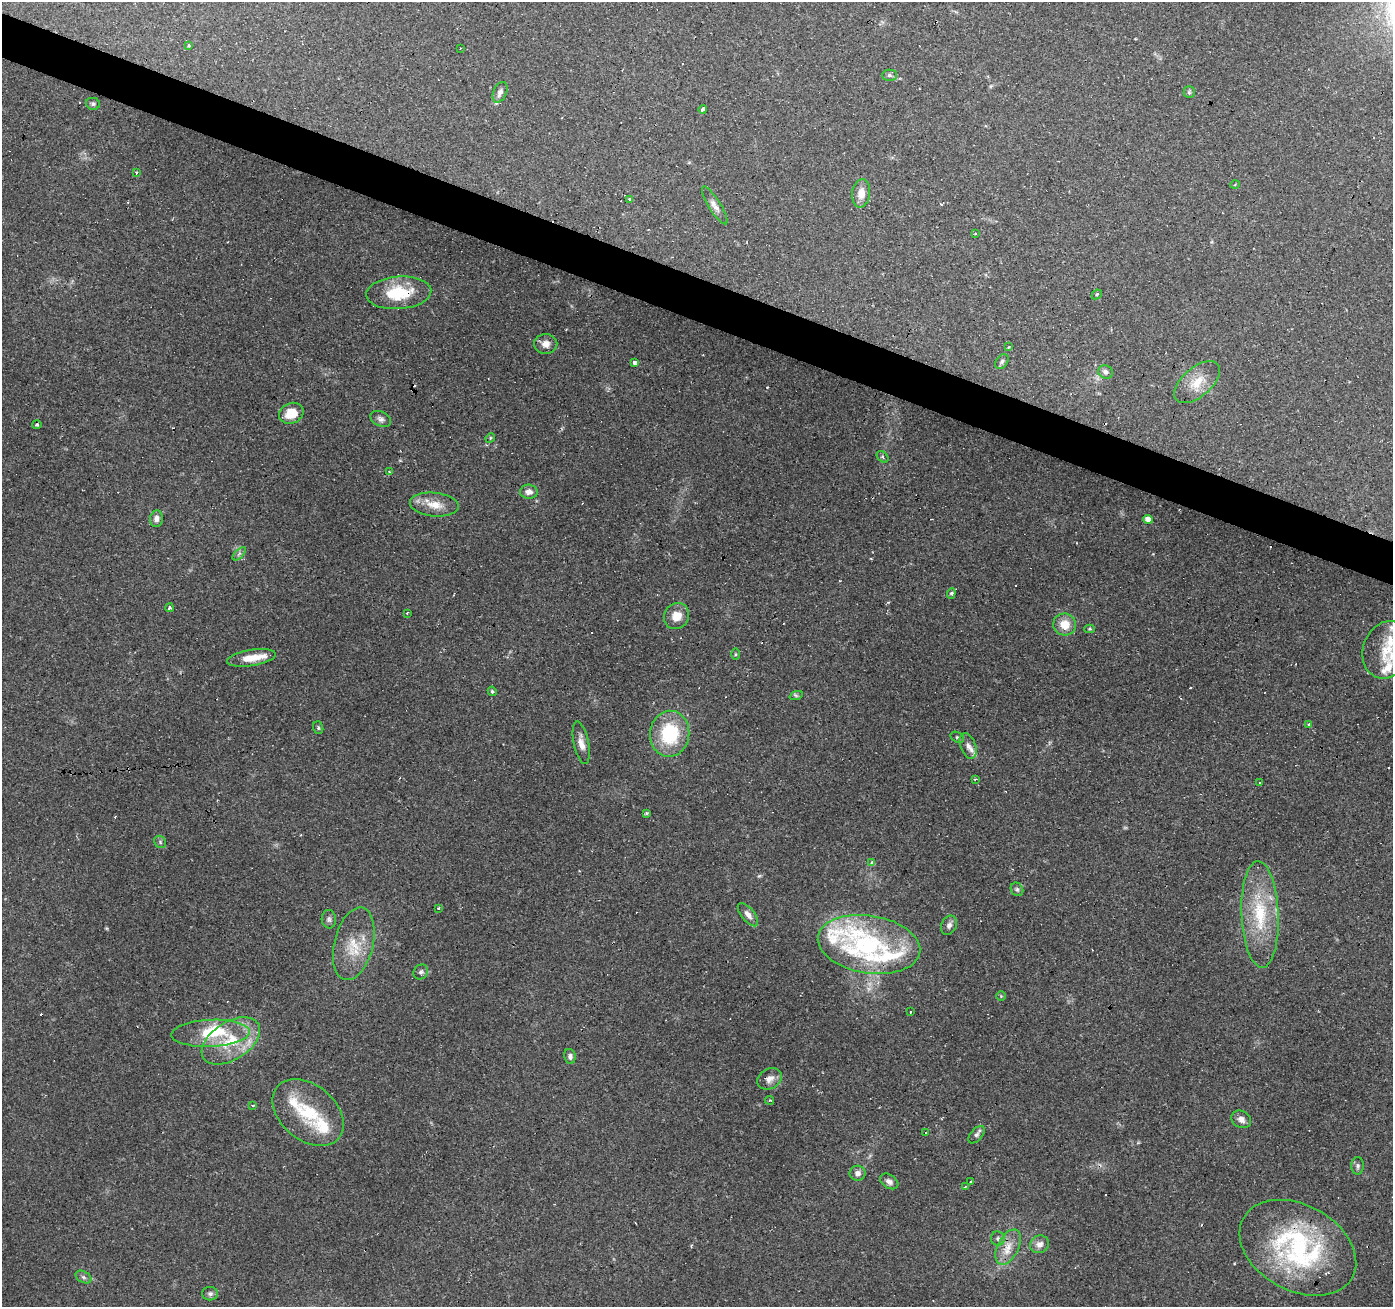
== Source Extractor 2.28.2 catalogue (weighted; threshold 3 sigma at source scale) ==
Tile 11 of 4 x 4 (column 3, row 3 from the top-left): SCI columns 2787-4177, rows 1577-2881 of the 5568 x 5698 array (HDU 1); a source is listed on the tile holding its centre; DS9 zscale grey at full resolution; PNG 1395 x 1309 px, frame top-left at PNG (2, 2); each listed source drawn as its Kron ellipse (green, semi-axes under 4 px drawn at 4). Shown black and unused: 3% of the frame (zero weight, under 2 of 3 exposures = <1% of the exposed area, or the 3 px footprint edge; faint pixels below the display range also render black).
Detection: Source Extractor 2.28.2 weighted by HDU 2 'WHT'; one run over the whole footprint, this tile lists its part. Background 0.27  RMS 0.0078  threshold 0.0351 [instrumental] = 3 sigma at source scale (4.5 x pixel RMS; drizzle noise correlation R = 1.50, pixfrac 1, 0.0396/0.0396 arcsec/px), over >= 5 px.
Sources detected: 114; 1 too faint to see at this stretch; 1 inside a brighter object's white glare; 13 cosmic-ray / hot-pixel residue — neither listed nor drawn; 13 inside a brighter listed object's ellipse — not listed separately; the other 86 listed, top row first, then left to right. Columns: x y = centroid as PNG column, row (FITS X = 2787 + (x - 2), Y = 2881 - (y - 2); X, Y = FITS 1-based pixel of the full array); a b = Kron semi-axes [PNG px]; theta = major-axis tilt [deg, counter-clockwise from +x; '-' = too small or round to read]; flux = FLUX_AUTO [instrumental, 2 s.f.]
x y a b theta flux
189 45 4 3 - 1.3
460 48 2 2 - 0.62
889 75 7 5 1 1.8
500 92 11 6 66 3.7
1189 92 6 5 - 1.3
93 104 7 6 - 1.8
703 109 4 3 - 9.4
137 173 3 3 - 1.4
1235 185 4 3 - 0.81
861 193 14 9 83 8.2
630 199 3 2 - 1.4
715 205 22 6 -58 4.9
975 234 4 2 - 0.87
399 293 32 16 4 33
1097 294 5 3 - 0.94
546 344 11 10 - 5.5
1009 347 4 3 - 0.75
1002 361 8 5 52 2.1
635 363 4 4 - 5.9
1105 372 7 6 - 2.8
1197 382 27 14 40 16
291 413 12 10 24 15
381 419 11 7 -25 3
37 424 5 3 - 1.2
490 438 5 4 - 0.96
883 457 6 5 - 1.5
389 472 4 3 - 0.85
529 492 9 7 -4 4.4
434 505 24 12 -6 13
156 519 8 6 82 3.8
1148 519 4 4 - 5.7
239 554 8 4 46 1.9
951 593 5 4 - 1.3
169 608 4 3 - 3
407 613 3 3 - 1.1
677 616 13 12 - 10
1065 624 11 11 - 12
1090 629 5 4 - 0.92
1387 650 29 23 70 28
735 654 6 4 90 0.88
251 658 25 8 9 13
492 691 5 4 - 1.4
796 696 7 4 19 1.4
1309 724 3 3 - 1.2
318 728 6 5 - 1.3
670 734 23 19 84 48
957 737 7 5 -29 1.3
581 743 21 7 -78 6.5
968 746 13 7 -69 4.7
975 779 3 2 - 0.94
1260 782 3 2 - 1.1
646 813 4 3 - 1.1
160 842 6 5 - 1.5
872 863 3 3 - 3.7
1017 889 7 6 - 1.7
438 908 3 2 - 0.76
1260 914 53 18 -88 47
748 915 14 6 -51 4.6
329 919 9 7 -86 2.5
949 925 10 7 65 3.4
354 944 37 19 76 25
869 944 52 29 -9 86
421 972 8 7 - 2.3
1001 996 5 4 - 0.79
911 1012 3 2 - 0.82
211 1033 39 13 2 32
231 1041 32 19 32 36
570 1056 7 5 -80 2.6
769 1079 13 10 29 5.2
770 1100 4 3 - 2.4
253 1105 3 3 - 1.3
308 1112 40 27 -40 41
1241 1119 10 8 -29 4.5
925 1133 3 2 - 0.71
976 1135 10 6 49 2.2
1358 1166 8 6 -90 2.1
858 1173 8 7 - 3.6
889 1181 10 6 -33 3.1
971 1182 3 2 - 1.6
965 1187 3 3 - 1.3
998 1239 7 7 - 2.2
1039 1244 10 8 27 5
1008 1247 19 10 63 11
1298 1248 62 43 -29 140
83 1277 8 5 -27 2
210 1294 8 6 -1 2.1
Overlapping masked pixels (flux is a lower limit): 2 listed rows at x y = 399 293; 1298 1248
Isophote crosses this tile's border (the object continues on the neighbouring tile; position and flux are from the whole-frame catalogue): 1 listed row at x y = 1387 650